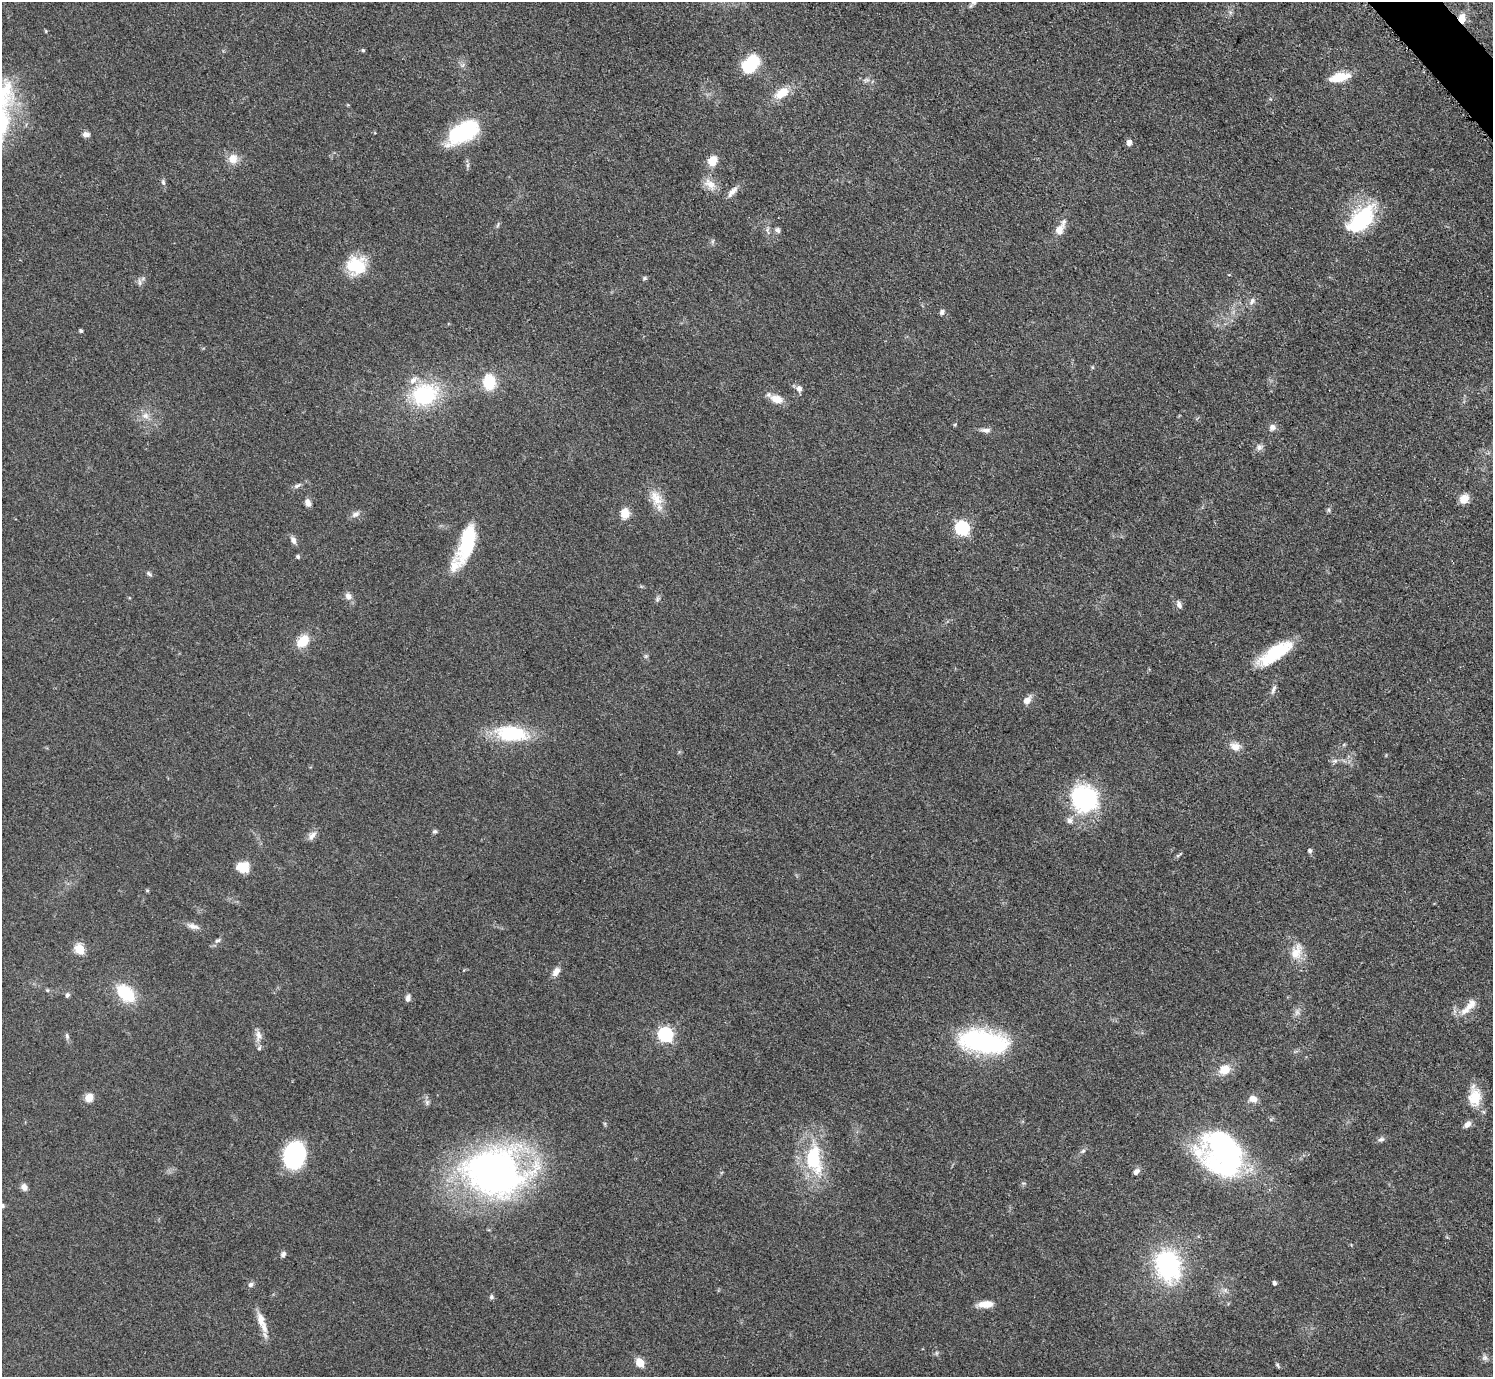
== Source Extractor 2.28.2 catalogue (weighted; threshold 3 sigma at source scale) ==
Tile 10 of 4 x 4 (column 2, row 3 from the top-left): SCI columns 1498-2988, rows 1682-3056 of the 5971 x 5968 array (HDU 1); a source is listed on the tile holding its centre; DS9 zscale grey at full resolution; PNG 1495 x 1379 px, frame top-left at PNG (2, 2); no overlay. Shown black and unused: <1% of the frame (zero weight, under 3 of 5 exposures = <1% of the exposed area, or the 3 px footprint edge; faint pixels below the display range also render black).
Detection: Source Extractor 2.28.2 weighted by HDU 2 'WHT'; one run over the whole footprint, this tile lists its part. Background 0.0501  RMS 0.0052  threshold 0.0233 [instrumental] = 3 sigma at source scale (4.5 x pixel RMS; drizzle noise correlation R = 1.50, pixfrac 1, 0.05/0.05 arcsec/px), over >= 5 px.
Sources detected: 114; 2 inside a brighter object's white glare — not listed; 5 inside a brighter listed object's ellipse — not listed separately; the other 107 listed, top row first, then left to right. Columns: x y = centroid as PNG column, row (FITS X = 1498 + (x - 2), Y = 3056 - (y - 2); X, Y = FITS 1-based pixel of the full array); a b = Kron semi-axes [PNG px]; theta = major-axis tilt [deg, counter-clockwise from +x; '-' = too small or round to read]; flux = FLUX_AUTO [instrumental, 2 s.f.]
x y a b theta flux
1462 18 12 9 85 5.2
46 31 5 3 - 0.47
363 50 5 4 - 0.7
751 63 16 9 50 38
463 65 7 4 71 1.1
1339 77 23 9 13 12
782 93 18 10 33 9.7
463 132 31 16 29 55
86 134 8 6 -5 2.3
1129 142 7 6 - 2.2
233 159 14 13 - 5.5
712 161 10 9 - 8.1
468 165 7 4 71 0.98
163 182 9 5 -79 1.3
710 184 20 11 -35 5.7
732 192 18 7 47 3.4
1361 217 40 23 43 39
498 225 8 3 76 0.86
778 230 7 6 - 1.5
1060 230 16 11 60 5.1
713 241 7 4 71 0.87
356 265 22 20 8 21
644 278 6 5 - 0.86
140 283 9 4 -89 1.3
1252 301 12 7 61 2.4
942 312 7 6 - 1.5
81 331 4 4 - 0.83
1092 367 5 4 - 0.6
489 382 16 12 -87 16
799 389 8 7 - 2.5
424 395 26 21 20 45
777 399 16 9 -18 6.7
145 416 11 8 -15 3.4
1272 427 10 9 - 2.3
986 430 14 6 -5 2.5
1259 447 9 8 - 2.1
297 486 11 5 33 1.6
656 498 23 15 -71 9.1
1464 499 10 9 - 5.8
308 503 10 6 -77 2.3
1329 510 7 4 -89 0.83
625 513 12 10 86 6.1
355 514 12 7 30 2.3
962 528 6 6 - 92
293 540 10 6 -67 2.3
468 545 28 18 65 24
298 557 5 5 - 0.98
149 574 8 5 -38 1.1
348 596 10 8 -60 2.9
657 599 8 5 70 1.1
1179 604 10 6 -64 2.1
303 641 14 9 45 12
1275 653 43 14 33 27
646 656 6 5 - 0.89
1273 689 14 5 68 2
1027 700 10 7 44 4.2
512 734 42 19 -6 30
1236 747 13 10 3 4.5
1335 761 8 6 19 1.6
1084 798 33 31 -57 51
434 831 6 5 - 0.92
312 836 14 8 44 2.9
1310 850 6 6 - 1.2
1178 855 9 3 30 0.85
243 868 13 11 -6 10
147 890 5 4 - 0.71
193 926 18 7 -16 3.3
218 940 9 5 27 1.4
79 949 5 5 - 30
1296 952 25 15 67 9
556 972 12 8 55 3.3
47 990 6 4 -44 0.7
125 993 15 10 -43 30
67 995 7 5 61 1.2
408 998 9 6 79 2
1470 1005 20 10 50 5.9
1297 1012 10 7 75 2.2
665 1035 6 6 - 110
67 1036 8 5 -75 1.3
258 1036 15 9 -86 3.8
984 1042 44 19 -10 97
1225 1070 11 9 28 9.2
1475 1097 27 16 -89 12
89 1098 10 9 - 5
1253 1099 10 7 -13 4.4
427 1102 8 6 -90 1.4
1467 1124 10 7 34 2.5
1381 1139 10 6 15 1.6
1083 1151 8 5 36 1.2
1223 1153 40 32 -45 150
294 1155 17 13 76 84
813 1159 34 18 -82 37
495 1172 59 45 -5 250
1136 1172 10 6 42 1.7
24 1187 7 6 - 3.1
2 1206 6 6 - 1.3
283 1254 7 6 - 1.4
1168 1265 25 19 -72 81
1274 1283 4 4 - 1.6
251 1285 7 6 - 1.6
1225 1290 6 5 - 1.3
491 1297 6 6 - 1.1
986 1304 14 7 5 7.6
261 1320 24 10 -73 6.9
1485 1358 8 7 - 1.8
640 1363 5 5 - 18
1277 1365 7 4 -51 0.85
Overlapping masked pixels (flux is a lower limit): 1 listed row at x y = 1462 18
Isophote crosses this tile's border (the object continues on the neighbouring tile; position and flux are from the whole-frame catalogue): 1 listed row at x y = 2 1206